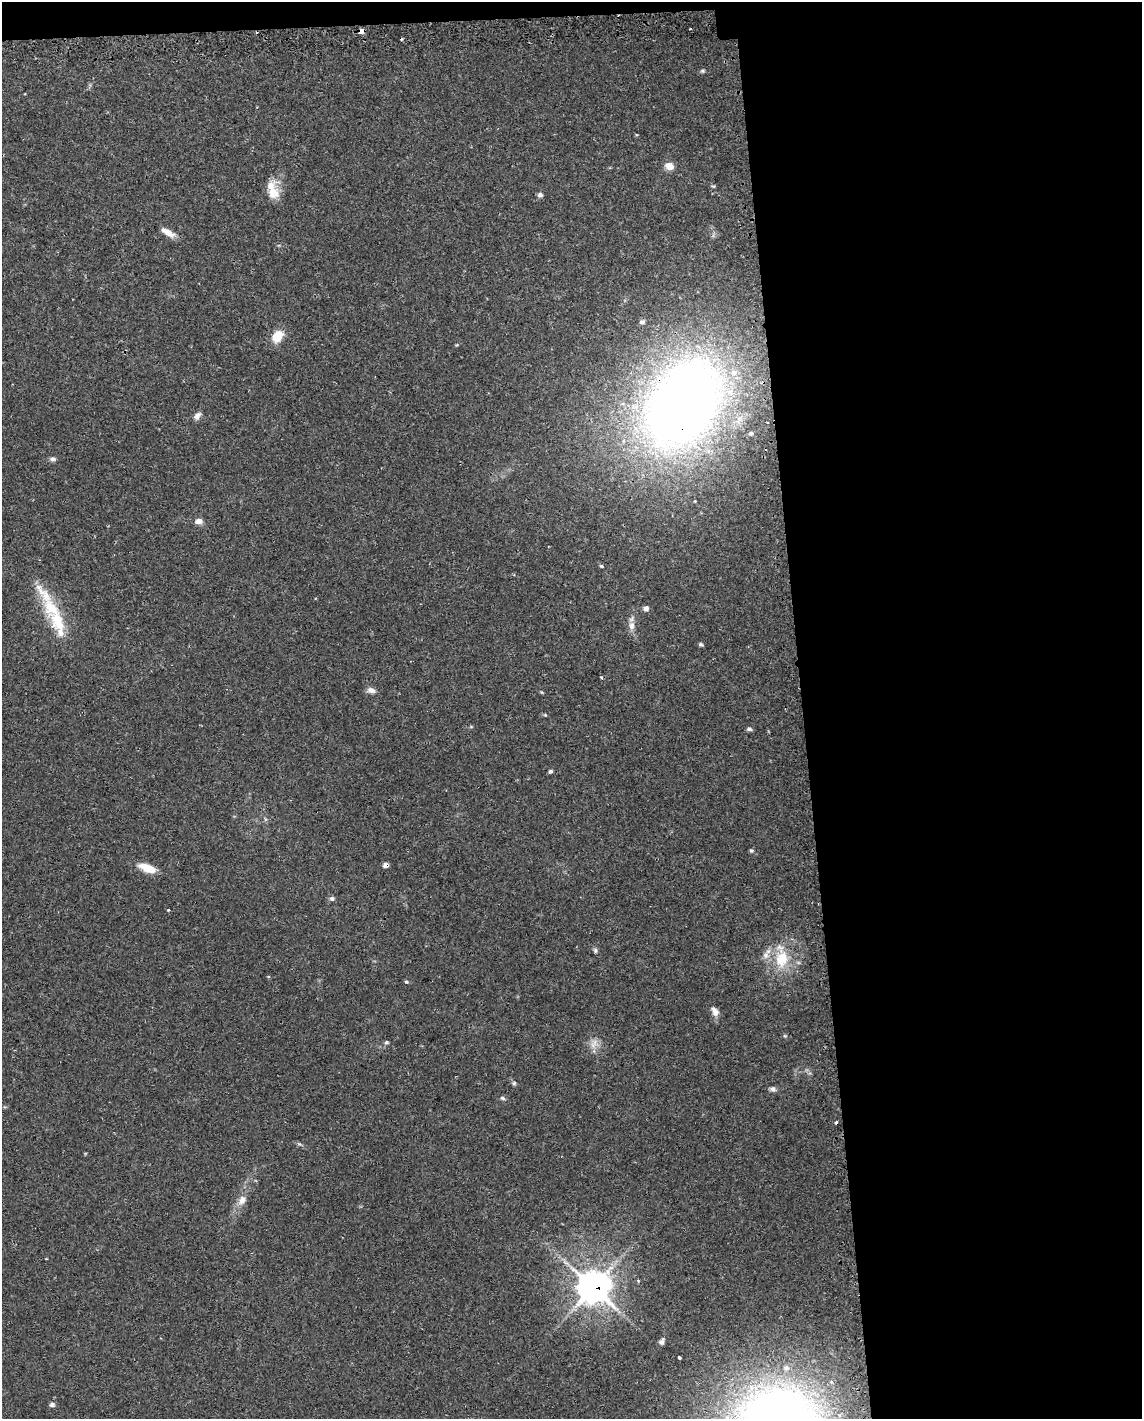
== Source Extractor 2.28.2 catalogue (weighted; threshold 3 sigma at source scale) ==
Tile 4 of 4 x 3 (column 4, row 1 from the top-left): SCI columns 3441-4580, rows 2917-4333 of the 4619 x 4388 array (HDU 1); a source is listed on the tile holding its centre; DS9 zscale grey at full resolution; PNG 1144 x 1421 px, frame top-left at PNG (2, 2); no overlay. Shown black and unused: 31% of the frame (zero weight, under 2 of 3 exposures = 3% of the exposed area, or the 3 px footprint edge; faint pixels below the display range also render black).
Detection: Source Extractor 2.28.2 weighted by HDU 2 'WHT'; one run over the whole footprint, this tile lists its part. Background 0.029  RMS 0.003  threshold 0.0137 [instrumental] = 3 sigma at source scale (4.5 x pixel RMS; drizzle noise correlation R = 1.50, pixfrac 1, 0.0396/0.0396 arcsec/px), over >= 5 px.
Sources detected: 53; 4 cosmic-ray / hot-pixel residue — not listed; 5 inside a brighter listed object's ellipse — not listed separately; the other 44 listed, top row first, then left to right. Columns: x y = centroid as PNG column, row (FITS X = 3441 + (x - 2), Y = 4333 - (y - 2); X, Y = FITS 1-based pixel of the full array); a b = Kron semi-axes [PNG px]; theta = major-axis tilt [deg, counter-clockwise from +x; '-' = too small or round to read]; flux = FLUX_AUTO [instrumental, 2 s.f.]
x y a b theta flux
361 31 6 6 - 1.2
702 71 6 5 - 0.44
669 166 8 7 - 2.9
713 186 5 4 - 0.37
273 193 20 15 81 5.2
540 195 6 6 - 0.85
168 232 18 7 -29 2.8
642 322 6 5 - 0.81
277 336 14 10 54 5.5
681 404 108 72 56 220
197 416 12 7 49 1.2
751 433 5 4 - 0.45
53 459 9 5 0 0.81
695 501 2 2 - 0.28
199 521 9 6 4 1.7
601 566 5 4 - 0.36
646 608 6 6 - 1.1
58 622 43 18 -69 13
631 626 11 8 -87 1.9
700 644 5 5 - 0.49
371 690 11 7 -18 1.5
749 729 6 5 - 0.66
550 771 5 4 - 0.63
751 851 5 5 - 0.46
386 865 5 5 - 1.3
148 868 18 8 -21 5.4
332 899 6 6 - 0.72
168 910 3 3 - 0.33
595 950 8 5 -73 0.62
782 959 27 19 84 11
406 982 6 4 -21 0.41
715 1011 12 8 -58 1.9
386 1042 6 4 21 0.45
595 1042 12 7 65 1.8
514 1083 5 5 - 0.51
773 1089 8 6 -21 0.91
502 1098 7 5 -18 0.59
242 1200 14 9 62 2.4
638 1280 4 3 - 0.33
593 1287 11 11 - 410
661 1342 7 5 74 0.98
679 1358 3 3 - 0.9
786 1368 8 7 - 1.4
52 1405 6 5 - 0.89
Overlapping masked pixels (flux is a lower limit): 4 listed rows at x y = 361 31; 681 404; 386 865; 593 1287